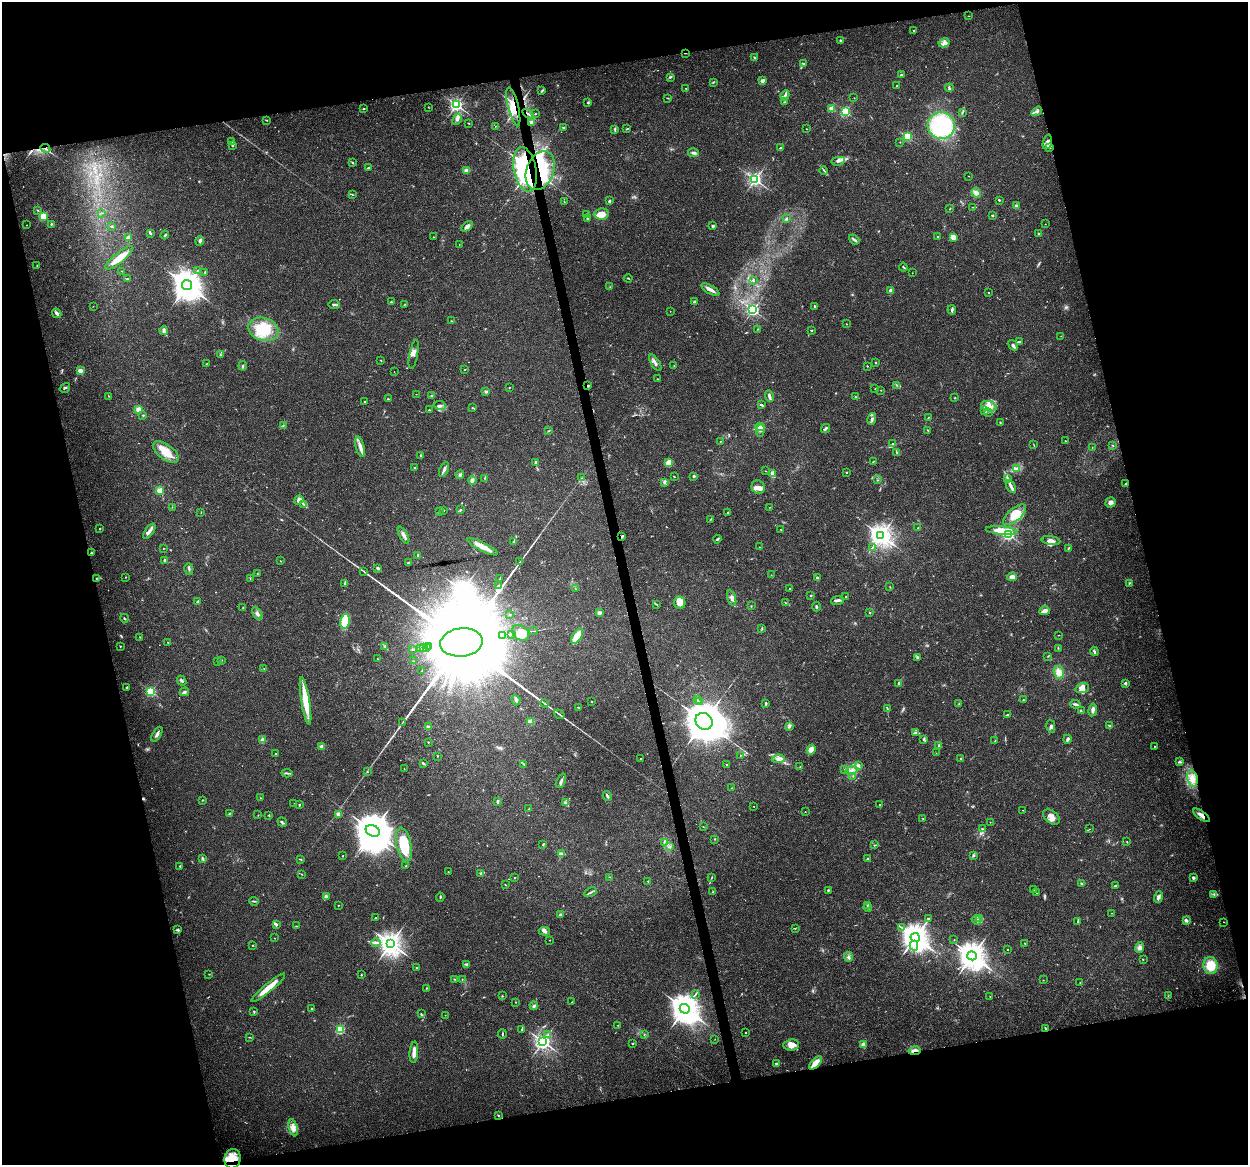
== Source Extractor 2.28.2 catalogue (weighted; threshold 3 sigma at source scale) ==
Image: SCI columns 1-4981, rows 33-4683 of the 4981 x 4766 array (HDU 1 of 3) = the unmasked area's bounding box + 8 px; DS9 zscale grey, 4 x 4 block average (1 PNG px = mean of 4 x 4 image px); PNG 1250 x 1167 px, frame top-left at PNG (2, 2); each listed source drawn as its Kron ellipse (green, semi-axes under 4 px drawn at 4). Shown black and unused: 28% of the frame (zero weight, under 3 of 5 exposures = <1% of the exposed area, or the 3 px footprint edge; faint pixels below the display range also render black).
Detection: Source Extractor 2.28.2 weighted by HDU 2 'WHT'. Background 0.025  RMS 0.0033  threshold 0.0147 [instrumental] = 3 sigma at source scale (4.5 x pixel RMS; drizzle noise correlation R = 1.50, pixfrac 1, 0.0396/0.0396 arcsec/px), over >= 5 px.
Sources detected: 648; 7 too faint to see at this stretch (4 x 4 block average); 11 inside a brighter object's white glare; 2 cosmic-ray / hot-pixel residue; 2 long thin detections or spike segments (spike, bleed or trail) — neither listed nor drawn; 16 coinciding with a brighter row at this scale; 44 inside a brighter listed object's ellipse — not listed separately; of the other 566, all 500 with FLUX_AUTO >= 0.552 (the completeness limit of this list) listed and drawn (66 fainter detections not listed), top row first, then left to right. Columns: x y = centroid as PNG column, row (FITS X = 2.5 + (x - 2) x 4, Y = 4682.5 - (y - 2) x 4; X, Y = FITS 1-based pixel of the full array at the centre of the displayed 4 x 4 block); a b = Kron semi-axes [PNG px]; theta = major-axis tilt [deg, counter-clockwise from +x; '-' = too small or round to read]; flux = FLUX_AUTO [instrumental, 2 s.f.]
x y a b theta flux
968 16 2 2 - 0.58
913 30 2 2 - 0.81
840 41 3 2 - 1.7
944 43 6 3 27 7.9
685 53 3 2 - 1.6
754 58 3 2 - 1.8
803 63 3 2 - 2.5
901 75 3 2 - 1.8
670 77 3 2 - 2.1
762 81 2 2 - 25
713 82 2 2 - 1.3
897 86 2 2 - 2.2
686 88 2 2 - 1.5
949 88 4 3 - 2.9
542 90 4 2 - 2.2
785 95 5 2 - 4.6
668 98 2 2 - 1.1
854 98 2 2 - 0.57
785 102 3 2 - 0.97
588 103 4 2 - 2
456 105 2 2 - 540
428 107 3 2 - 0.74
513 107 20 5 -77 36
364 109 3 2 - 1.3
831 109 2 2 - 58
1037 111 6 3 34 4.5
845 112 2 2 - 240
962 112 3 2 - 1.5
528 114 6 2 -35 3
535 114 2 2 - 2.5
457 119 6 3 60 5.6
267 120 2 2 - 1
531 122 2 2 - 4.4
469 123 2 2 - 0.92
495 126 2 2 - 0.58
941 126 13 13 - 190
563 128 3 2 - 2.8
627 129 4 2 - 1.5
806 129 2 2 - 0.62
615 130 3 2 - 2.5
908 137 2 2 - 180
232 142 3 2 - 2.1
900 142 2 2 - 0.77
1047 142 7 4 72 8.5
233 146 2 2 - 1.1
45 148 5 2 - 3.7
780 148 3 2 - 1.9
1049 148 2 2 - 1
694 153 5 2 - 5.4
838 161 7 2 9 4.9
353 163 3 2 - 1.5
368 168 2 2 - 2.9
525 169 22 11 -79 330
466 170 3 3 - 5.6
824 170 4 2 - 2.1
540 171 20 13 68 95
969 176 2 2 - 0.94
755 179 2 2 - 570
976 193 5 4 - 7.1
352 195 2 2 - 1
999 200 2 2 - 2.2
609 201 2 2 - 11
564 202 2 2 - 0.83
1017 206 2 2 - 5.3
973 207 2 2 - 0.87
950 209 2 2 - 1.3
38 210 2 2 - 1
101 213 3 2 - 1.1
587 214 2 2 - 11
601 214 7 5 10 20
992 216 2 2 - 7.7
43 217 2 2 - 160
588 219 2 2 - 14
786 219 2 2 - 1.6
51 224 2 2 - 2.2
1045 224 2 2 - 1
27 225 2 2 - 1
111 226 2 2 - 1.9
467 226 6 3 37 7.5
713 226 2 2 - 13
150 233 3 2 - 2.9
1039 234 2 2 - 1.9
165 235 4 2 - 3.1
434 237 2 2 - 0.58
938 237 2 2 - 3.2
953 237 4 3 - 17
129 238 2 2 - 41
854 240 6 2 -41 4.3
200 241 5 3 - 5.3
459 244 2 2 - 0.61
119 258 17 5 40 31
37 265 2 2 - 0.7
903 267 4 2 - 2.3
122 271 2 2 - 0.81
197 271 3 2 - 1.2
205 272 2 2 - 2
912 273 2 2 - 0.63
628 278 4 2 - 1.2
127 279 2 2 - 0.93
753 281 2 2 - 1.2
187 285 5 5 - 3000
610 287 2 2 - 0.61
710 290 10 3 -29 11
890 291 3 2 - 5.5
988 293 2 2 - 2
391 302 2 2 - 5.6
695 302 3 2 - 5.5
334 304 6 2 -6 3.3
404 305 2 2 - 0.99
93 306 2 2 - 0.61
815 307 3 2 - 1
753 310 2 2 - 450
952 310 4 2 - 4.6
670 311 2 2 - 0.69
57 313 5 2 - 6.9
451 321 2 2 - 0.75
847 324 2 2 - 0.8
263 329 15 11 -18 70
758 329 2 2 - 0.84
811 330 2 2 - 3.7
164 331 4 2 - 3.3
1061 336 2 2 - 0.59
1019 342 3 2 - 1.6
1013 345 6 2 -54 5.5
414 354 15 3 79 8.6
220 355 2 2 - 1.1
381 360 2 2 - 0.81
876 362 2 2 - 1.4
655 363 9 3 -57 6.1
206 364 2 2 - 0.84
243 366 5 2 - 2.6
674 366 2 2 - 0.61
867 366 2 2 - 0.83
465 370 2 2 - 0.97
80 371 2 2 - 50
394 372 2 2 - 0.58
657 379 2 2 - 0.91
588 385 3 2 - 1.6
897 385 3 2 - 1.7
509 387 2 2 - 1.2
65 388 5 2 - 2.8
875 389 2 2 - 1.3
881 390 2 2 - 0.84
486 392 2 2 - 7.8
416 394 2 2 - 0.56
109 396 2 2 - 0.72
432 396 3 2 - 4.3
769 396 6 2 -74 7.6
855 397 3 2 - 1.5
955 398 2 2 - 1.1
388 399 3 2 - 1.4
365 402 2 2 - 4.4
440 405 6 3 -9 4.4
761 405 4 2 - 2.7
989 406 8 5 -19 13
472 408 2 2 - 1.3
139 410 2 2 - 87
429 410 2 2 - 2.3
985 411 4 3 - 3.6
988 412 2 2 - 0.64
143 415 2 2 - 3.7
928 417 2 2 - 1.3
872 419 6 3 79 5.5
1000 423 3 2 - 1.1
283 425 2 2 - 0.68
760 427 4 3 - 6.9
825 429 5 2 - 5.2
760 430 6 3 84 4.9
927 430 3 2 - 1.1
548 431 2 2 - 1.1
720 441 2 2 - 1.1
1065 441 2 2 - 1.8
893 444 2 2 - 1.6
1034 445 4 2 - 1.1
1113 445 2 2 - 2.8
360 447 11 3 -75 11
1092 448 2 2 - 0.63
166 452 15 7 -36 32
897 453 3 2 - 1
420 455 2 2 - 1.4
873 462 3 2 - 1.1
536 463 3 3 - 2.6
669 463 4 3 - 29
415 467 2 2 - 1.3
1017 468 4 2 - 3.1
444 469 8 3 66 5.7
765 471 2 2 - 0.73
846 472 2 2 - 2.5
772 473 4 3 - 8.3
460 475 4 3 - 3.1
694 476 2 2 - 4.5
674 477 2 2 - 1.4
484 478 2 2 - 0.98
582 478 2 2 - 1.3
1008 479 2 2 - 0.88
877 480 2 2 - 1.2
472 481 4 2 - 2.7
664 482 4 2 - 2
1126 484 2 2 - 3.7
1011 486 7 3 -61 6
758 487 7 6 - 9.8
160 490 2 2 - 92
299 500 5 3 - 11
1111 502 5 5 - 8.3
304 505 3 2 - 2.6
172 507 2 2 - 0.93
770 507 2 2 - 0.55
444 510 2 2 - 1.3
461 510 3 2 - 1.8
439 511 2 2 - 1
201 512 2 2 - 0.57
728 512 2 2 - 4.9
1015 515 14 6 40 33
711 519 3 2 - 1.3
918 528 2 2 - 1
100 529 2 2 - 2.9
781 529 2 2 - 0.67
149 531 9 3 54 7.7
1002 531 16 4 -6 37
1008 534 2 2 - 400
404 535 9 3 -60 7.9
881 535 4 3 - 1400
622 536 3 2 - 2.9
717 539 4 2 - 2.9
1051 540 9 4 -8 8.8
514 542 4 2 - 1.5
482 547 17 4 -27 22
759 547 2 2 - 1.2
872 547 3 2 - 1.5
164 548 2 2 - 0.74
1068 548 3 2 - 1.3
91 553 2 2 - 1.9
418 555 4 2 - 2
165 560 3 3 - 2.6
280 561 2 2 - 0.7
520 562 3 2 - 1.4
408 563 2 2 - 3.1
378 568 4 3 - 3.3
189 569 6 2 -75 2.6
364 571 3 2 - 1.7
257 573 2 2 - 0.8
771 575 2 2 - 1
125 577 2 2 - 0.63
1012 577 5 3 - 14
97 578 2 2 - 1.4
250 578 2 2 - 0.68
817 578 3 2 - 2.6
500 579 4 2 - 1.4
1129 583 3 2 - 1.4
345 584 3 2 - 2
498 586 3 2 - 2.5
890 587 2 2 - 0.95
790 588 2 2 - 1.3
576 589 2 2 - 0.57
811 595 2 2 - 2.1
846 596 2 2 - 2.1
732 598 8 3 -72 8.1
838 600 6 3 8 6.2
198 602 3 2 - 3.6
680 603 6 5 - 17
785 603 2 2 - 0.98
657 604 2 2 - 0.66
751 606 2 2 - 1.1
816 606 5 2 - 2.4
243 607 2 2 - 0.89
1045 611 5 4 - 7.6
257 613 7 3 -59 6.1
599 613 2 2 - 23
870 613 2 2 - 1
510 615 2 2 - 1
124 618 4 2 - 1.8
345 621 7 4 77 46
762 628 2 2 - 0.78
533 631 4 2 - 3.1
521 633 9 6 -36 20
512 634 2 2 - 0.83
1058 635 2 2 - 0.7
503 636 2 2 - 4.2
577 636 9 4 56 37
140 637 2 2 - 0.78
168 642 2 2 - 0.79
461 642 21 14 6 92000
120 646 2 2 - 2.8
385 646 3 2 - 2
426 647 2 2 - 1.4
428 647 2 2 - 1.2
421 648 2 2 - 6
423 648 2 2 - 1.5
1058 648 2 2 - 1.2
413 649 3 2 - 2.4
1094 651 4 2 - 4.1
1048 656 3 2 - 0.93
917 657 2 2 - 3.8
377 659 2 2 - 0.79
221 660 3 2 - 1.7
413 661 2 2 - 0.9
217 662 2 2 - 0.78
264 669 2 2 - 0.84
422 670 2 2 - 0.97
1059 672 6 5 - 16
182 681 5 2 - 3
899 683 3 2 - 6.8
1125 683 3 2 - 3.5
126 687 2 2 - 1.6
1082 688 7 5 21 12
151 691 2 2 - 260
184 692 5 3 - 4.2
516 700 5 3 - 5
697 700 3 2 - 1.7
1023 700 2 2 - 0.93
306 701 24 4 -81 64
592 701 2 2 - 1.3
700 702 3 2 - 2.6
545 703 4 2 - 2
766 703 3 2 - 2.6
959 703 2 2 - 0.92
1075 704 5 2 - 4.5
578 707 3 2 - 0.89
887 709 4 2 - 2.2
1093 710 6 3 81 7.9
1081 711 2 2 - 0.94
559 714 5 2 - 2.5
1007 715 3 2 - 1.4
530 721 2 2 - 83
704 721 9 8 - 6200
403 722 3 2 - 0.97
1110 725 4 2 - 3.1
790 726 3 2 - 2.3
1051 726 7 3 -78 4.3
428 727 2 2 - 25
915 733 3 3 - 3.1
157 734 8 3 60 5.9
924 739 3 3 - 2.9
1067 739 4 3 - 3.2
262 740 3 3 - 8.3
995 741 3 2 - 1.3
428 742 2 2 - 1.1
322 746 2 2 - 37
939 746 3 3 - 2.5
1154 746 2 2 - 0.87
811 750 5 4 - 15
936 753 2 2 - 0.58
275 754 2 2 - 1.9
740 755 2 2 - 0.59
437 756 2 2 - 0.74
641 759 2 2 - 1.3
778 759 6 3 9 6.9
961 759 3 2 - 2.3
1180 762 2 2 - 1.8
423 763 3 2 - 2.8
524 764 3 2 - 1.7
726 765 2 2 - 1.2
858 766 4 2 - 2.5
800 767 2 2 - 0.89
404 769 2 2 - 0.56
844 769 2 2 - 0.58
852 770 6 3 15 5.8
367 772 2 2 - 1.2
287 773 5 2 - 3.2
853 776 3 2 - 1.8
1192 779 8 5 -79 14
561 781 8 2 68 5.2
731 788 2 2 - 0.67
607 796 5 2 - 4.1
261 798 2 2 - 1
202 800 2 2 - 2.1
498 801 4 2 - 3.2
566 803 3 2 - 3
294 804 2 2 - 0.8
299 805 2 2 - 1.2
880 805 2 2 - 4.7
754 807 2 2 - 0.87
529 809 2 2 - 0.9
1023 810 2 2 - 0.94
805 811 2 2 - 0.63
230 813 3 2 - 1.4
339 814 2 2 - 32
258 815 2 2 - 0.83
269 815 2 2 - 1.4
1202 815 10 3 -36 11
1051 817 9 6 -36 13
923 818 2 2 - 0.78
282 822 5 2 - 2.9
990 822 2 2 - 0.57
703 827 2 2 - 0.65
983 829 2 2 - 1.2
1089 829 2 2 - 0.74
373 831 7 5 -27 4500
715 839 2 2 - 1.2
664 842 3 2 - 0.88
1127 842 2 2 - 0.93
543 844 4 2 - 1.6
404 845 17 7 -78 76
875 845 2 2 - 0.79
670 846 3 2 - 2
561 854 4 3 - 6.8
974 855 4 3 - 3
343 856 2 2 - 0.72
202 859 4 2 - 2.7
300 859 3 2 - 1.9
868 859 3 2 - 2.1
180 866 2 2 - 1.4
406 866 2 2 - 1.6
448 872 2 2 - 1
480 873 2 2 - 1.2
301 874 2 2 - 1
609 877 2 2 - 0.57
712 877 3 2 - 1.2
514 878 2 2 - 2.9
1193 878 2 2 - 14
648 881 2 2 - 3.3
1081 883 2 2 - 6.6
505 885 3 2 - 1
1115 886 2 2 - 7.6
1033 889 2 2 - 1
828 890 2 2 - 3.1
591 892 6 2 28 3.5
713 892 3 2 - 1.2
1036 893 2 2 - 0.63
1214 894 3 2 - 2.3
326 897 4 2 - 2.8
440 897 4 2 - 1.9
1159 897 6 2 72 5.4
254 901 5 2 - 2.6
338 905 2 2 - 1.8
867 905 2 2 - 1.4
868 907 4 2 - 2
1111 913 2 2 - 0.61
560 915 4 3 - 3.1
375 918 2 2 - 1.3
980 918 3 2 - 3
929 919 3 2 - 3.6
976 920 5 3 - 4.4
1186 920 4 2 - 5
1078 922 3 2 - 1.9
1224 922 2 2 - 0.72
277 924 3 2 - 3.8
296 926 2 2 - 0.85
901 927 2 2 - 1.4
795 928 3 2 - 1.3
178 930 4 2 - 3.2
544 931 6 4 -6 5.2
915 937 5 4 - 2600
274 938 2 2 - 0.82
550 940 2 2 - 1.3
954 940 2 2 - 0.82
376 943 5 2 - 3.2
1025 943 2 2 - 1.7
390 944 3 3 - 1800
253 945 2 2 - 1.4
914 946 5 4 - 8.3
1140 947 5 4 - 6.6
1007 950 2 2 - 0.66
972 956 5 4 - 2600
848 957 5 3 - 4.4
1143 959 2 2 - 1.5
467 964 3 2 - 3.2
1211 965 8 7 - 40
417 968 2 2 - 2.6
209 974 2 2 - 0.64
361 975 2 2 - 1.3
455 979 2 2 - 0.81
462 980 2 2 - 0.58
1043 980 2 2 - 0.64
1080 983 2 2 - 0.66
268 988 21 3 40 35
426 988 2 2 - 0.87
695 994 2 2 - 1.1
502 996 2 2 - 1.3
990 996 2 2 - 0.68
1168 996 2 2 - 0.69
516 1002 2 2 - 0.9
572 1002 2 2 - 0.87
534 1006 4 3 - 3.3
312 1008 2 2 - 1.2
685 1009 5 4 - 2900
254 1012 3 2 - 1.7
421 1014 4 2 - 1.7
445 1015 2 2 - 1.2
618 1025 2 2 - 0.67
522 1029 3 2 - 2.5
1046 1029 3 2 - 1.5
340 1030 2 2 - 210
745 1032 2 2 - 0.96
502 1034 5 2 - 1.9
548 1034 2 2 - 0.92
644 1034 2 2 - 0.86
249 1037 2 2 - 0.55
715 1039 2 2 - 0.56
543 1042 2 2 - 920
633 1044 3 2 - 0.93
791 1045 8 5 6 13
863 1045 2 2 - 55
915 1051 6 2 12 9.7
414 1052 10 3 86 21
815 1063 8 4 47 20
776 1064 2 2 - 7
498 1115 3 2 - 1.5
293 1128 9 4 -77 11
232 1159 10 8 80 33
Overlapping masked pixels (flux is a lower limit): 11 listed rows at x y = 685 53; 513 107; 528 114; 45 148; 525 169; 540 171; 588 385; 622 536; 1202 815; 915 1051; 232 1159
Diffuse or blended objects may show on this block-average render without a row.